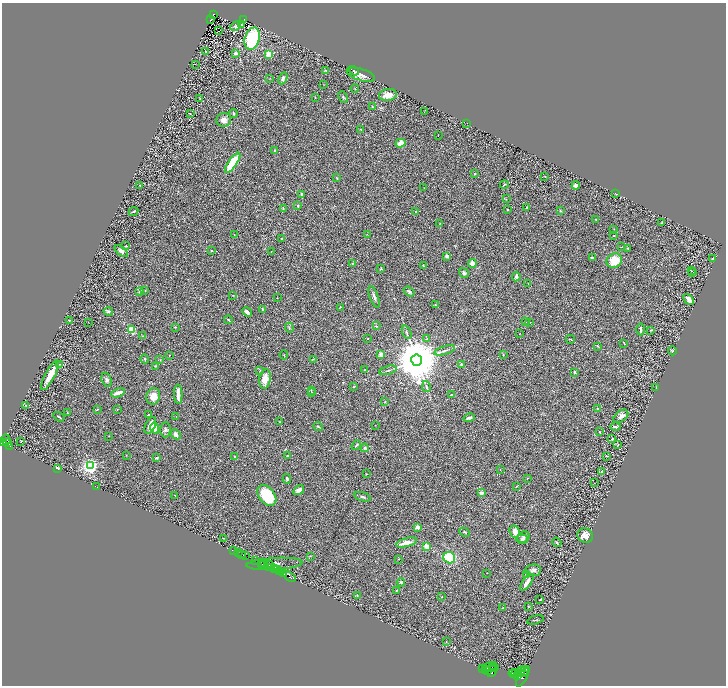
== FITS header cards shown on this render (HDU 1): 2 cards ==
NAXIS1  =                 1448
NAXIS2  =                 1367

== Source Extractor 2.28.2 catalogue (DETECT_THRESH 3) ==
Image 1448 x 1367 px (HDU 1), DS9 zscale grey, zoomed out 1/2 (1 PNG px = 2 x 2 image px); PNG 728 x 688 px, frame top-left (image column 1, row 1366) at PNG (2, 3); each listed source drawn as its Kron ellipse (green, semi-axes under 4 px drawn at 4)
Background 0.558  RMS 0.03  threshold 0.089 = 3 sigma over >= 5 px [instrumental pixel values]
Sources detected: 288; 45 cannot appear on this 1/2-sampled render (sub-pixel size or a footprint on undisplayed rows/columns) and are neither listed nor drawn; the other 243 listed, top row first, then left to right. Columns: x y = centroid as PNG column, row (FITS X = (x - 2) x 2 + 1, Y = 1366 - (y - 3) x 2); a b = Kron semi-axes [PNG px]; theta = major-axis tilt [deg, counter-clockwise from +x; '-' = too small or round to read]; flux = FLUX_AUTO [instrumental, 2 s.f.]
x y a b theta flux
213 14 2 2 - 43
211 20 3 1 - 2.8
244 20 3 2 - 28
242 24 2 1 - 4
236 26 5 4 - 12
218 31 2 1 - 38
252 39 11 7 73 400
206 52 2 1 - 38
235 53 4 3 - 18
269 54 3 2 - 300
195 64 2 1 - 1.2
326 70 3 3 - 4
354 71 5 3 - 7.9
361 75 14 6 -17 39
270 78 3 2 - 1.9
283 78 6 4 66 14
324 85 3 2 - 2.1
355 89 4 1 - 2.7
388 95 9 6 10 56
315 97 3 2 - 2.7
343 97 6 3 -64 7
200 98 4 2 - 2.8
373 107 3 2 - 3.7
424 111 3 1 - 1.6
190 113 3 1 - 1.9
233 113 4 3 - 7.2
224 120 7 7 - 40
467 124 2 1 - 1.4
361 129 2 2 - 6.6
438 136 2 1 - 1.6
400 143 5 4 - 53
275 151 3 2 - 6.2
233 163 12 4 55 230
474 174 2 2 - 4.3
545 177 2 1 - 2.5
337 178 4 2 - 3.8
140 185 3 2 - 2.6
504 185 4 1 - 3.5
576 185 4 3 - 16
424 188 2 1 - 3
302 194 2 2 - 24
616 194 2 1 - 3.9
506 199 3 2 - 2.7
298 206 3 2 - 5.1
527 207 3 3 - 5.5
283 208 4 2 - 4.7
507 209 2 2 - 7.7
133 211 5 2 - 6
416 211 3 2 - 6
560 211 4 2 - 5.7
596 219 2 2 - 3.7
440 223 2 2 - 1.9
662 223 3 2 - 3.7
614 229 2 2 - 2.2
367 234 2 1 - 1.4
234 235 2 2 - 1.8
614 236 2 2 - 3.1
282 238 2 2 - 5.5
126 246 3 2 - 4.5
622 247 3 2 - 2.9
628 248 2 2 - 3.6
211 250 3 2 - 3.5
121 251 7 4 -38 20
271 251 2 1 - 1.7
447 256 2 2 - 55
592 257 3 3 - 8.1
713 259 2 1 - 2.9
614 261 8 7 - 120
352 263 3 2 - 4.7
472 263 4 4 - 35
423 266 2 2 - 4.7
381 269 3 2 - 6
691 270 3 1 - 1.9
464 273 5 3 - 9.8
693 273 2 2 - 3.2
516 276 5 2 - 16
528 284 2 1 - 3.3
140 291 3 2 - 9.7
145 291 2 2 - 3
409 291 6 3 -35 8.8
233 295 3 2 - 2.4
374 297 11 3 -70 17
277 298 2 1 - 1.8
689 299 6 4 -47 23
435 305 2 2 - 10
340 307 2 2 - 2.3
262 309 3 3 - 4.2
108 311 4 4 - 8.1
247 312 5 3 - 21
69 320 2 2 - 5.2
228 320 4 2 - 4.4
88 322 2 1 - 1.6
526 322 2 2 - 3.6
530 323 3 2 - 2.2
376 326 3 3 - 6.1
175 327 2 2 - 3.9
289 328 5 2 - 5.4
641 329 6 2 -88 11
131 330 3 3 - 320
651 330 4 2 - 2.3
407 332 7 3 -67 8.7
519 334 2 1 - 1.6
143 336 3 2 - 2.9
427 338 3 2 - 4.9
368 339 2 1 - 1.8
570 339 4 2 - 6
624 343 4 1 - 2.3
598 346 4 2 - 3.7
445 350 11 3 17 14
672 351 4 3 - 5.2
381 354 2 2 - 78
503 354 2 2 - 3
169 355 3 2 - 2.4
284 355 4 2 - 2.8
145 359 4 3 - 7.7
313 359 3 2 - 2.2
160 360 3 2 - 2.8
417 360 5 5 - 42000
59 364 3 2 - 4.1
461 364 4 3 - 8.2
156 366 3 2 - 2.6
260 370 3 2 - 2.9
365 370 2 2 - 2.5
388 370 9 2 16 8.9
575 372 3 3 - 6.8
50 375 16 5 62 92
265 379 10 5 80 58
107 380 7 5 -71 16
426 386 5 3 - 7.7
354 387 3 2 - 2.5
656 388 3 2 - 3
311 390 3 2 - 5.1
312 392 2 2 - 4.6
118 393 7 3 20 42
178 394 10 3 -89 48
452 395 3 3 - 4.5
153 396 8 6 75 50
385 402 2 2 - 1.8
25 405 2 2 - 2
97 409 4 2 - 3.6
117 409 3 2 - 2.1
597 409 2 2 - 16
67 413 4 2 - 3.6
148 415 2 2 - 4.4
176 416 2 1 - 1.4
621 416 8 5 38 26
59 417 6 2 -33 4.9
469 418 6 3 16 12
280 422 2 1 - 2.6
375 425 2 2 - 1.7
150 426 9 5 66 62
318 427 5 3 - 6.2
615 427 5 3 - 7.8
155 428 5 4 - 24
165 430 7 5 89 14
599 432 4 3 - 3.6
176 434 5 4 - 16
109 436 2 1 - 1.5
612 439 3 2 - 5
6 440 5 3 - 560
3 442 2 2 - 530
21 442 2 2 - 5.6
7 443 2 1 - 97
356 445 5 2 - 6.2
618 445 2 1 - 2.7
9 446 4 2 - 170
365 448 4 4 - 11
126 455 2 1 - 2.1
288 456 3 2 - 8.1
607 456 3 2 - 4.3
235 457 4 2 - 4.8
156 458 4 2 - 7.9
90 466 3 3 - 2500
57 468 3 2 - 14
500 470 2 1 - 1.6
601 472 3 3 - 8.3
366 474 3 2 - 3.4
527 478 3 2 - 3.3
287 479 5 3 - 9.5
594 483 2 1 - 1.6
516 486 3 2 - 2.8
97 487 2 1 - 1.4
299 490 6 3 34 25
481 493 3 3 - 22
175 495 2 1 - 1.4
267 495 12 8 -53 280
362 497 8 3 -17 15
417 527 2 2 - 79
515 531 6 5 - 30
464 532 5 2 - 3.8
585 535 8 7 - 37
523 537 6 5 - 12
223 538 2 2 - 2.4
522 539 5 4 - 11
407 542 11 3 14 56
557 542 5 2 - 5
427 546 4 3 - 65
234 551 2 1 - 35
238 553 2 1 - 92
242 554 2 2 - 620
245 556 3 2 - 38
310 556 3 2 - 2.9
449 558 6 5 - 270
398 559 3 2 - 2.3
255 561 3 2 - 530
263 563 2 1 - 370
262 564 2 1 - 420
264 564 2 1 - 170
269 564 3 2 - 360
275 564 28 6 3 76
268 567 3 1 - 160
271 568 3 1 - 320
275 568 3 2 - 770
278 570 3 2 - 410
533 570 8 6 8 19
279 572 4 1 - 60
487 573 2 1 - 1.6
284 574 3 2 - 660
527 574 3 2 - 21
289 576 7 2 -36 770
401 582 4 3 - 11
527 582 10 3 54 35
396 590 3 2 - 2.8
357 595 3 2 - 2.5
442 597 2 2 - 2.2
540 600 3 1 - 3.2
528 606 3 2 - 2.2
503 608 2 2 - 3
535 620 8 1 15 4.5
446 642 3 2 - 2.9
489 667 7 4 18 5200
492 667 3 2 - 1500
495 667 4 1 - 750
483 668 4 3 - 3300
485 669 3 2 - 2500
488 671 2 2 - 1500
492 671 6 3 68 3100
520 672 6 2 45 2300
523 672 6 2 48 2400
513 673 4 2 - 2500
516 673 4 2 - 4200
518 676 2 2 - 1700
523 677 11 3 61 4300
At the frame edge (FLAGS 8, measured only in part): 1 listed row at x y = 3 442
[45 sub-pixel or undisplayed-footprint detections neither listed nor drawn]